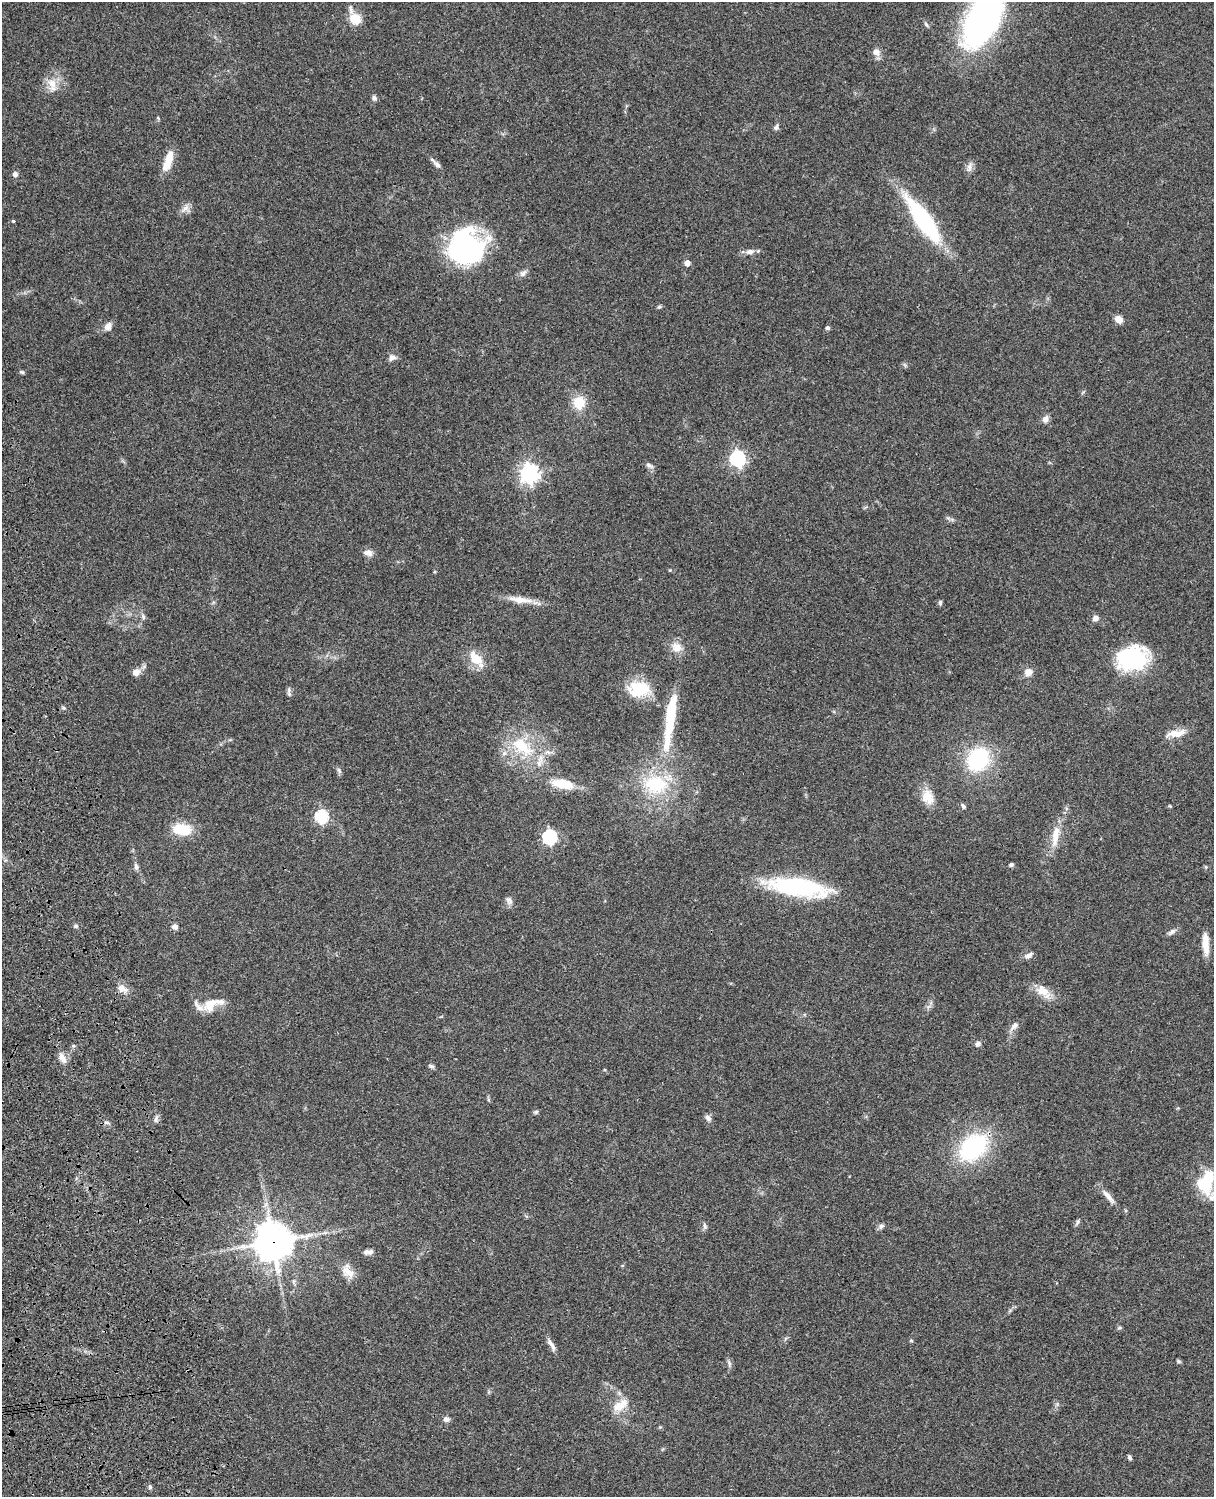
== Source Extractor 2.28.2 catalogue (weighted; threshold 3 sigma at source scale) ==
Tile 7 of 4 x 3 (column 3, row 2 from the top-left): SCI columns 2545-3756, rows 1773-3267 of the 5087 x 4927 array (HDU 1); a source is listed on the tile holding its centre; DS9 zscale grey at full resolution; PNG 1216 x 1499 px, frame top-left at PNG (2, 2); no overlay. Shown black and unused: <1% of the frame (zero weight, under 3 of 4 exposures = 6% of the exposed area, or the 3 px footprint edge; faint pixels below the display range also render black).
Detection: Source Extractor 2.28.2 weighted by HDU 2 'WHT'; one run over the whole footprint, this tile lists its part. Background 0.0802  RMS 0.0058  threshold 0.0262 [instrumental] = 3 sigma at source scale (4.5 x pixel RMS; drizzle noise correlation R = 1.50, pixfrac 1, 0.05/0.05 arcsec/px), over >= 5 px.
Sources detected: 104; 1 inside a brighter object's white glare — not listed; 9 inside a brighter listed object's ellipse — not listed separately; the other 94 listed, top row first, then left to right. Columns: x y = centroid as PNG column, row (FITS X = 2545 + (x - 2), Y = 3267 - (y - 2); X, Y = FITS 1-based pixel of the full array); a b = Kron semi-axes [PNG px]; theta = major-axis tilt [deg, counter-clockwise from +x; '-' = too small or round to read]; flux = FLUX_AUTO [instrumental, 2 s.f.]
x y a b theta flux
355 19 10 9 - 13
983 20 56 29 61 180
926 24 8 4 -54 1
877 52 10 8 -55 3.5
52 83 15 11 -76 7.2
374 98 7 6 - 1.5
776 127 7 6 - 1.4
169 159 22 9 81 9
437 164 13 6 -42 2.2
969 167 14 6 76 2.7
15 174 6 6 - 2.1
185 208 12 7 45 3.2
924 220 58 17 -55 61
13 221 4 3 - 0.67
466 247 35 31 -13 100
750 251 12 7 11 2.7
687 263 5 4 - 4.2
523 273 11 7 36 2.3
659 307 5 5 - 0.84
1119 319 8 7 - 4.4
108 326 11 8 48 3.5
828 328 4 4 - 1.4
392 357 9 7 23 2.9
22 372 7 4 -16 0.95
579 402 13 12 - 12
1045 419 9 8 - 2.6
738 458 7 6 - 140
649 465 12 5 -31 1.7
529 473 7 7 - 280
367 553 13 7 -10 3.3
670 570 4 3 - 0.48
520 600 35 8 -6 8.1
940 602 6 5 - 1.2
143 617 7 5 -69 1.3
1095 618 7 6 - 2.6
476 659 19 11 -50 11
1132 659 32 23 11 53
136 672 9 8 - 3.7
1028 672 11 10 - 3.9
639 689 27 18 2 20
289 690 10 5 84 1.5
64 708 5 4 - 0.83
670 720 91 13 82 42
1176 733 24 8 9 7.3
522 747 39 18 -40 27
978 760 20 16 59 56
339 770 9 5 -64 1.3
562 784 26 11 -9 15
928 797 20 15 -64 8.9
963 806 7 5 -55 1.3
1170 806 5 4 - 0.54
322 816 6 6 - 69
182 829 16 10 -9 20
1055 836 32 10 80 9.9
550 837 6 6 - 100
1011 865 6 5 - 1.2
136 867 9 6 -78 1.8
1206 867 6 3 -71 0.59
798 887 59 16 -8 71
509 900 12 7 -60 2.2
76 926 6 5 - 1.1
175 926 9 7 5 2
1172 932 13 5 35 2
1205 944 27 7 -86 7.8
1029 955 12 6 25 2.4
122 989 13 9 -38 4.2
1042 991 24 13 -38 8.4
210 1005 21 14 45 9.3
1014 1026 15 7 47 3.1
978 1044 7 6 - 1.9
62 1058 14 8 -62 4
431 1066 8 5 -15 1.2
536 1112 6 5 - 0.92
708 1118 9 6 -56 2.2
156 1120 9 4 89 1.4
106 1122 9 4 -1 1.3
973 1147 41 28 42 53
1205 1185 22 17 -44 20
1108 1196 24 6 -49 4.7
1077 1222 10 4 70 1.1
705 1226 11 5 -76 1.3
881 1226 8 6 35 1.8
273 1242 12 12 - 1200
366 1252 9 7 22 2.2
348 1271 21 12 -52 6.8
1119 1328 6 5 - 0.91
911 1340 5 4 - 0.76
551 1345 21 5 -60 3
1178 1361 7 4 -33 0.8
729 1363 10 5 -76 1.6
620 1405 23 11 35 9.2
446 1419 8 6 -18 2.1
1129 1457 6 4 -68 1.3
150 1487 5 5 - 0.98
Overlapping masked pixels (flux is a lower limit): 1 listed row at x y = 273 1242
Isophote crosses this tile's border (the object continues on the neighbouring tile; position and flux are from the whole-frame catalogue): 1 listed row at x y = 983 20